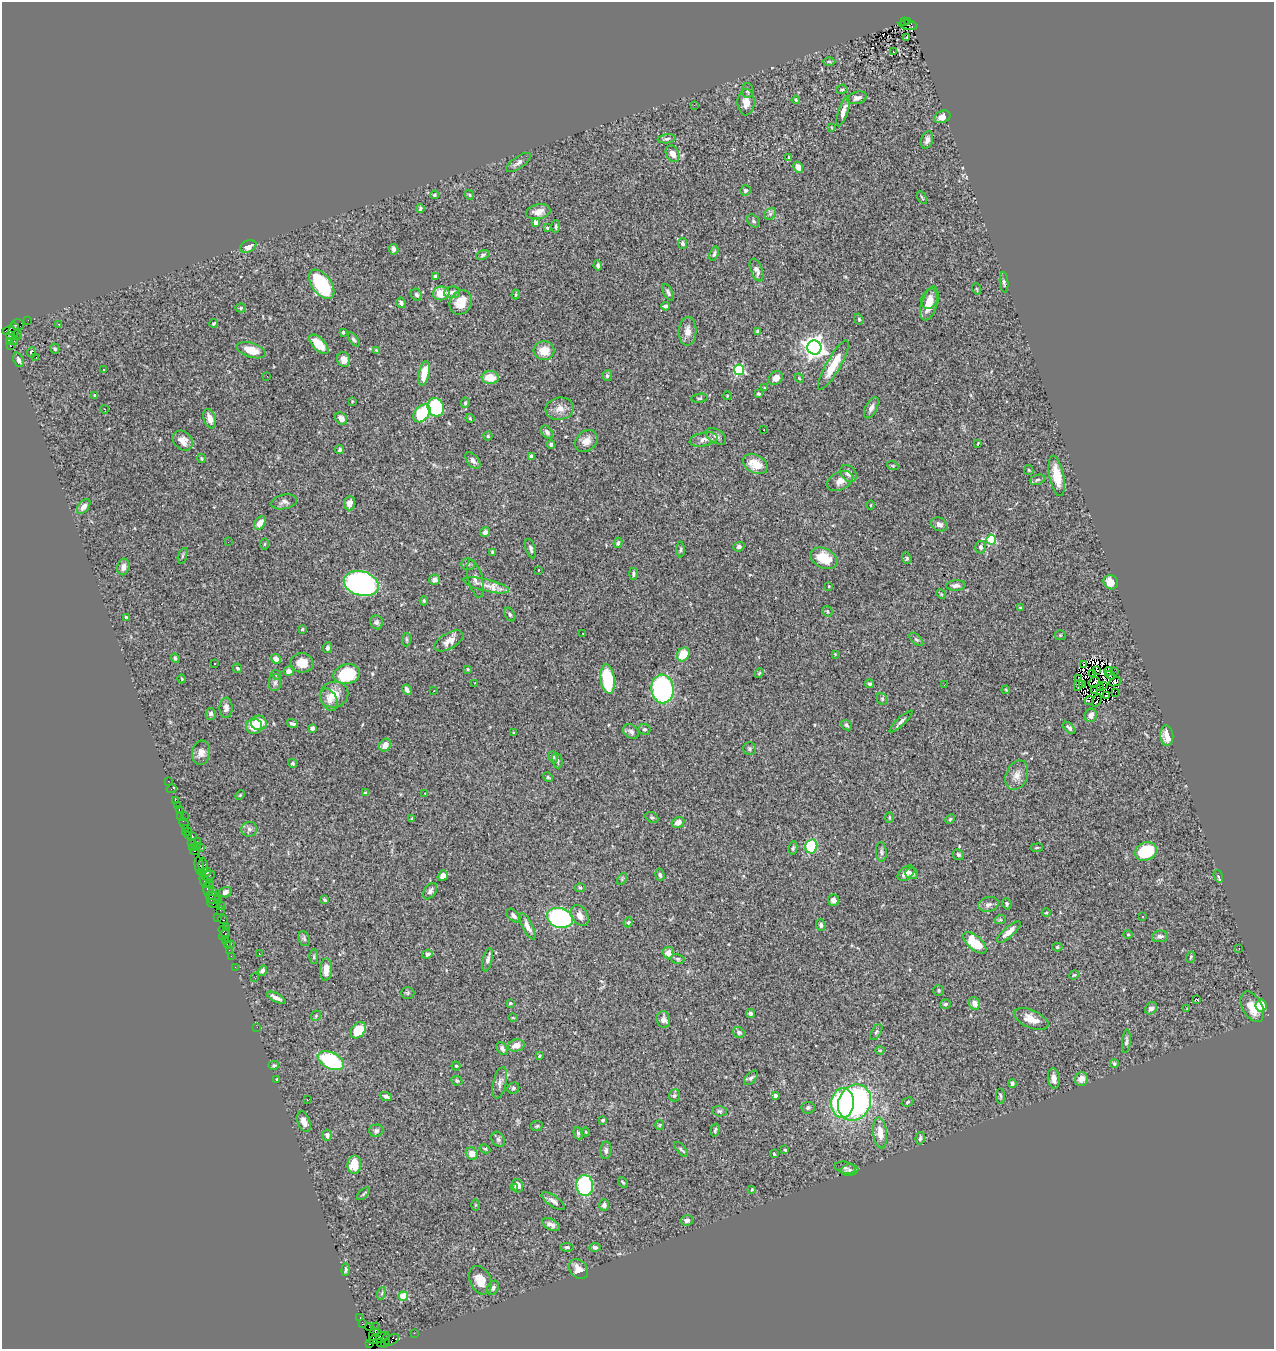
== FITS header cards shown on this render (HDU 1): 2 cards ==
NAXIS1  =                 1272
NAXIS2  =                 1347

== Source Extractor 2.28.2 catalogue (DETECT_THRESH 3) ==
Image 1272 x 1347 px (HDU 1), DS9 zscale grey, 1 PNG px = 1 image px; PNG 1276 x 1351 px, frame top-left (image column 1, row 1347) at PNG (2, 2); each listed source drawn as its Kron ellipse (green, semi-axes under 4 px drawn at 4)
Background 1.34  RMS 0.048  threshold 0.145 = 3 sigma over >= 5 px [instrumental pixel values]
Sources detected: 436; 7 with non-positive FLUX_AUTO (blend fragments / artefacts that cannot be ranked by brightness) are neither listed nor drawn; the other 429 listed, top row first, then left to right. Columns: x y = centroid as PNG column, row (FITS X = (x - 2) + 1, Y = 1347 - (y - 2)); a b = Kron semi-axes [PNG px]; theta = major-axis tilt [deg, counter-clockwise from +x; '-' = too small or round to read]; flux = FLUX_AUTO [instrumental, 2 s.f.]
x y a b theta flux
904 22 2 2 - 120
908 22 4 2 - 95
908 25 9 4 -8 180
906 37 3 2 - 4.2
893 52 3 3 - 41
829 62 6 4 -1 4.4
842 89 6 4 10 5
748 91 7 5 -88 7.6
857 98 10 6 15 12
796 100 4 4 - 3.7
746 102 13 8 -90 30
694 105 3 2 - 4.8
843 111 16 4 72 19
942 117 8 6 23 19
831 127 4 2 - 2.1
667 139 9 4 7 7
927 140 9 6 72 14
673 154 9 6 -62 24
789 157 4 3 - 6.7
518 162 15 5 35 12
798 167 6 4 -58 22
745 190 5 5 - 6.1
434 195 4 3 - 4.6
469 195 5 4 - 4.5
922 197 7 3 -62 3.7
420 208 4 3 - 5.6
538 212 12 7 12 27
770 214 7 5 46 8.2
753 221 7 5 -43 5.7
536 223 4 3 - 18
556 227 6 4 88 5.4
547 228 4 4 - 3.6
682 243 5 4 - 7.7
248 246 8 6 24 25
394 249 5 4 - 14
714 254 7 4 73 6.1
483 255 7 4 21 5.7
598 265 5 3 - 8.8
757 270 12 5 -69 16
435 276 4 3 - 6
1004 282 10 4 -84 6.6
321 284 17 9 -53 240
977 289 5 3 - 3
452 292 8 6 8 12
668 292 9 4 -61 8.4
441 293 8 7 - 64
516 294 5 4 - 4.1
416 295 6 5 - 8.4
930 299 10 8 67 25
461 302 13 10 57 50
401 303 5 4 - 8.2
929 303 18 8 73 44
666 306 4 3 - 8.9
241 308 5 4 - 4.6
859 319 5 4 - 4
28 320 2 2 - 21
214 323 4 3 - 4.7
18 324 6 5 - 180
59 324 3 2 - 3.3
14 330 7 5 86 370
9 331 7 3 8 240
688 331 14 9 88 24
757 331 3 3 - 4.1
343 332 3 3 - 4.6
17 335 5 3 - 70
11 336 4 3 - 700
354 339 8 4 -54 6.6
14 341 2 2 - 24
9 342 4 3 - 25
319 344 12 6 -46 54
10 346 3 3 - 470
814 347 7 7 - 2200
55 349 5 4 - 4.4
251 350 15 7 -18 50
376 350 4 4 - 2.7
544 351 10 9 - 51
31 352 5 3 - 8.2
36 358 2 2 - 3.4
19 360 7 4 -69 11
344 360 7 6 - 23
833 365 28 7 60 76
103 370 3 2 - 6.9
739 370 5 5 - 310
424 373 12 5 78 59
267 376 3 2 - 2.4
607 376 5 4 - 7.6
490 378 8 6 -4 53
776 378 8 6 42 21
799 378 5 3 - 2.7
764 388 4 3 - 3.6
759 394 4 3 - 4.2
95 395 3 3 - 4.5
727 396 4 2 - 2.5
700 398 8 4 8 4.9
352 401 3 2 - 2.5
465 403 5 3 - 5.5
436 407 9 8 - 200
871 408 11 6 63 14
104 409 4 2 - 4
560 409 14 11 8 29
422 413 10 7 50 140
341 418 6 5 - 21
470 418 5 4 - 3.6
210 419 10 6 -71 28
764 430 3 2 - 6.4
547 432 7 5 -50 8.7
488 436 4 4 - 4.5
716 436 11 7 -33 14
703 439 14 7 11 17
183 441 11 9 -42 24
586 441 12 9 44 25
978 443 4 3 - 2.5
551 444 4 3 - 5.7
339 450 4 3 - 6.4
531 457 4 4 - 27
201 458 5 3 - 3.8
473 461 10 5 -51 12
755 464 13 9 -27 55
893 466 6 4 -19 3.6
1029 470 5 4 - 3.4
848 473 10 7 -48 19
1057 476 20 7 -79 69
1037 480 8 5 19 6.7
840 481 13 9 28 22
284 502 13 7 12 13
350 503 7 5 82 21
870 505 5 3 - 2.6
84 506 9 5 52 20
260 523 7 5 54 26
939 524 8 6 -26 14
485 532 5 4 - 10
991 539 5 4 - 190
228 542 2 2 - 1.6
618 543 5 3 - 5.9
265 544 6 4 89 3.3
739 547 5 4 - 8.1
980 547 6 5 - 8.4
531 549 10 5 -72 8.6
681 550 8 4 89 4.6
492 552 4 3 - 3.7
182 556 8 3 71 4.6
824 558 14 9 -27 79
907 558 6 4 -68 5
468 564 7 6 - 7.4
123 567 8 6 74 18
539 570 3 2 - 1.9
633 574 6 4 90 6.8
475 579 19 7 -75 20
435 580 5 5 - 14
1111 582 7 6 - 37
361 583 18 12 -15 740
486 585 23 6 -13 32
956 585 10 5 4 12
829 586 3 3 - 2.4
941 594 5 4 - 3.4
424 601 4 3 - 3.9
1020 608 4 3 - 3.9
827 611 5 5 - 4.5
510 614 7 5 -60 6.3
126 618 3 3 - 5.3
377 622 7 6 - 7.4
302 629 4 3 - 3.9
583 633 2 2 - 2.2
1060 635 5 5 - 3.7
407 639 7 4 85 5.4
916 639 8 4 -43 6
449 641 16 8 30 27
327 648 5 4 - 8.8
683 654 7 6 - 70
835 654 4 4 - 2.7
175 658 5 4 - 6.3
276 659 5 4 - 18
214 663 3 3 - 13
302 663 11 9 -8 40
1083 664 2 2 - 1.7
237 668 5 4 - 5.3
468 669 4 3 - 3.1
1097 670 4 2 - 1.1
289 671 5 4 - 16
1109 671 4 3 - 1.4
1114 672 2 2 - 1.7
759 673 5 3 - 3.1
347 674 13 10 12 170
1093 674 3 2 - 1.1
276 675 5 4 - 4
1110 675 5 3 - 8.1
1079 678 3 2 - 3.6
182 679 4 3 - 2.6
608 679 15 7 -82 170
1094 682 6 3 34 4.7
1115 682 6 3 24 7.6
275 683 8 6 88 7.8
474 683 3 2 - 4.9
869 684 4 4 - 6.5
944 685 2 2 - 6.6
1078 685 6 4 61 12
1082 685 3 2 - 2.9
1103 685 4 2 - 0.28
1100 688 4 2 - 1.1
662 689 14 11 -83 480
407 690 5 4 - 13
1006 690 4 3 - 2.7
1094 690 3 2 - 4.4
433 691 3 2 - 2.2
1115 692 2 2 - 8.2
334 694 14 12 20 49
1106 696 2 2 - 3.4
882 699 6 5 - 5.4
329 700 12 8 -65 19
1089 700 4 4 - 8.7
1097 700 6 2 63 1.5
226 708 10 6 90 11
211 714 6 5 - 9.7
1091 715 7 6 - 17
901 721 15 4 44 11
259 723 8 7 - 62
292 724 6 3 -19 7.1
846 725 6 4 -42 6
254 726 8 7 - 64
312 728 4 4 - 11
1069 728 7 4 -45 8.7
644 729 6 5 - 6.6
631 732 9 6 -38 11
513 733 3 2 - 3.3
1167 736 10 6 -84 32
385 745 6 5 - 26
750 749 6 6 - 5.3
201 753 12 9 81 22
553 757 6 4 -69 5.5
557 761 8 5 -79 7.3
292 763 4 4 - 5.2
1017 775 15 10 68 26
548 777 5 4 - 4.6
168 781 2 2 - 8.1
171 789 5 3 - 16
365 793 4 4 - 3
425 793 3 3 - 9.4
240 795 5 3 - 3.2
175 800 2 2 - 35
177 806 3 2 - 48
179 810 3 2 - 60
181 817 3 2 - 9.3
184 817 3 2 - 15
652 817 7 5 -27 5.7
889 817 5 3 - 3
412 818 4 4 - 2.6
950 819 5 4 - 4
678 822 6 5 - 17
184 823 6 3 -62 110
185 828 2 2 - 34
249 829 8 7 - 12
187 832 5 3 - 59
188 835 2 2 - 59
192 836 3 2 - 97
197 841 2 2 - 38
191 843 3 2 - 65
811 846 7 6 - 160
192 847 3 2 - 58
197 847 4 3 - 29
200 847 2 2 - 90
793 848 7 4 79 5.5
1037 848 6 3 8 3.8
195 851 5 2 - 74
1146 851 11 9 24 170
881 852 10 5 -85 7.3
958 855 6 5 - 6.4
199 866 9 3 -83 210
203 866 8 4 -86 300
201 872 3 2 - 34
206 873 6 4 39 130
906 873 9 6 37 20
912 874 6 5 - 13
660 875 6 4 -75 7.3
209 876 7 3 23 360
443 876 5 4 - 10
1218 876 7 4 -72 4.8
622 879 6 4 58 4
204 881 7 3 -65 210
209 882 2 2 - 43
209 888 8 5 89 330
580 888 5 3 - 3.5
430 891 9 5 56 9.6
213 892 3 2 - 82
225 892 6 5 - 10
213 898 7 6 - 440
218 900 4 2 - 69
325 900 4 3 - 5.8
833 900 5 5 - 14
213 903 6 3 -15 53
988 904 10 7 13 13
1007 904 5 4 - 7
221 906 2 2 - 25
220 910 2 2 - 78
1046 913 4 3 - 2.6
513 916 8 5 -44 11
580 916 11 7 -60 23
1143 916 3 2 - 6.7
218 918 4 3 - 20
560 918 13 10 -16 520
223 920 5 3 - 150
1000 920 6 3 18 3.3
628 922 5 4 - 4
821 925 6 4 -84 7.9
527 926 14 5 -63 19
226 927 2 2 - 44
223 931 6 4 -57 120
1009 932 15 5 41 22
1128 934 4 4 - 3.8
225 935 6 2 42 74
1160 936 8 6 7 9.7
304 939 8 5 -68 6.9
226 940 2 2 - 27
975 943 14 7 -41 93
227 944 3 2 - 91
231 944 3 2 - 47
1057 947 5 4 - 3.9
1239 949 3 2 - 1.4
229 950 2 2 - 29
259 953 2 2 - 2
668 953 6 5 - 26
427 954 5 4 - 13
231 956 2 2 - 33
314 957 7 3 -90 4.8
1191 957 6 3 67 3.5
678 959 7 5 -15 5.6
488 960 12 4 76 13
235 967 2 2 - 21
326 970 11 6 87 34
262 971 5 4 - 9
1074 975 5 3 - 3
255 978 3 2 - 3.7
939 990 5 5 - 5.2
408 993 7 6 - 4.8
276 998 10 3 -26 12
1197 999 3 2 - 40
510 1003 3 3 - 4.4
975 1003 7 5 -68 26
945 1004 5 5 - 6.9
1261 1006 6 5 - 94
1252 1007 16 9 -61 52
1151 1008 6 5 - 16
1187 1009 3 2 - 2.2
750 1013 4 4 - 7.4
316 1016 5 4 - 4.2
513 1018 5 3 - 2.6
663 1019 8 7 - 16
1031 1019 18 9 -24 41
257 1027 2 2 - 120
358 1030 9 6 51 91
739 1032 6 5 - 7.2
876 1032 9 4 58 6.6
1126 1041 12 4 85 8.2
516 1045 8 6 14 26
502 1049 7 5 -57 9
880 1050 4 3 - 2.5
539 1056 4 3 - 2.5
331 1061 14 8 -27 290
1114 1064 4 4 - 6.1
274 1065 5 4 - 4.2
456 1066 4 4 - 3.7
751 1078 8 5 47 8.1
277 1079 4 2 - 2.3
1054 1079 10 6 -84 19
1081 1079 7 6 - 23
457 1081 5 4 - 6.2
500 1083 16 6 78 15
1012 1083 5 3 - 6.7
513 1088 6 5 - 6.7
674 1095 6 5 - 5.9
775 1095 4 4 - 12
386 1096 6 4 -19 8.1
1001 1096 8 3 -89 4.5
307 1100 3 2 - 2
908 1102 6 4 29 4.3
843 1103 15 11 86 480
855 1103 19 16 59 660
808 1108 6 6 - 7.3
719 1111 7 5 -2 6.2
603 1120 4 3 - 4.4
304 1122 11 6 -70 23
660 1125 5 4 - 3.7
537 1126 6 5 - 4.5
715 1130 6 3 74 5.1
376 1131 7 6 - 8.1
586 1132 4 3 - 2.4
578 1133 6 4 -72 6.7
880 1133 15 7 -84 38
327 1135 5 4 - 13
920 1138 6 4 78 6.8
498 1139 8 6 -58 7.3
485 1149 5 3 - 3.8
681 1149 9 3 -49 5.6
606 1150 9 5 85 9.2
785 1150 3 3 - 4.2
472 1154 6 5 - 24
774 1154 3 2 - 3
354 1165 9 7 83 63
845 1168 11 6 -12 8.2
850 1170 9 5 6 8.1
623 1182 6 3 -51 3.6
517 1186 7 5 -77 19
585 1186 10 8 -87 290
514 1187 2 2 - 41
752 1189 4 3 - 2.8
363 1194 8 3 45 4.2
553 1201 14 5 -35 15
475 1205 6 4 89 3
604 1205 5 5 - 9.3
687 1220 6 5 - 12
551 1225 9 5 -25 15
567 1247 6 4 -4 6.2
595 1247 5 4 - 7.8
578 1269 11 8 -47 27
346 1270 6 3 85 5
480 1280 15 10 -63 42
493 1288 7 5 60 8.1
382 1293 6 4 71 4.8
403 1296 5 4 - 120
360 1317 3 2 - 20
362 1324 4 3 - 97
369 1327 4 2 - 46
374 1332 9 4 75 220
378 1333 3 3 - 100
414 1333 2 2 - 19
379 1338 11 5 20 490
385 1340 7 3 72 170
392 1340 7 4 34 460
381 1343 3 2 - 44
369 1344 2 2 - 7
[7 non-positive-flux detections neither listed nor drawn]